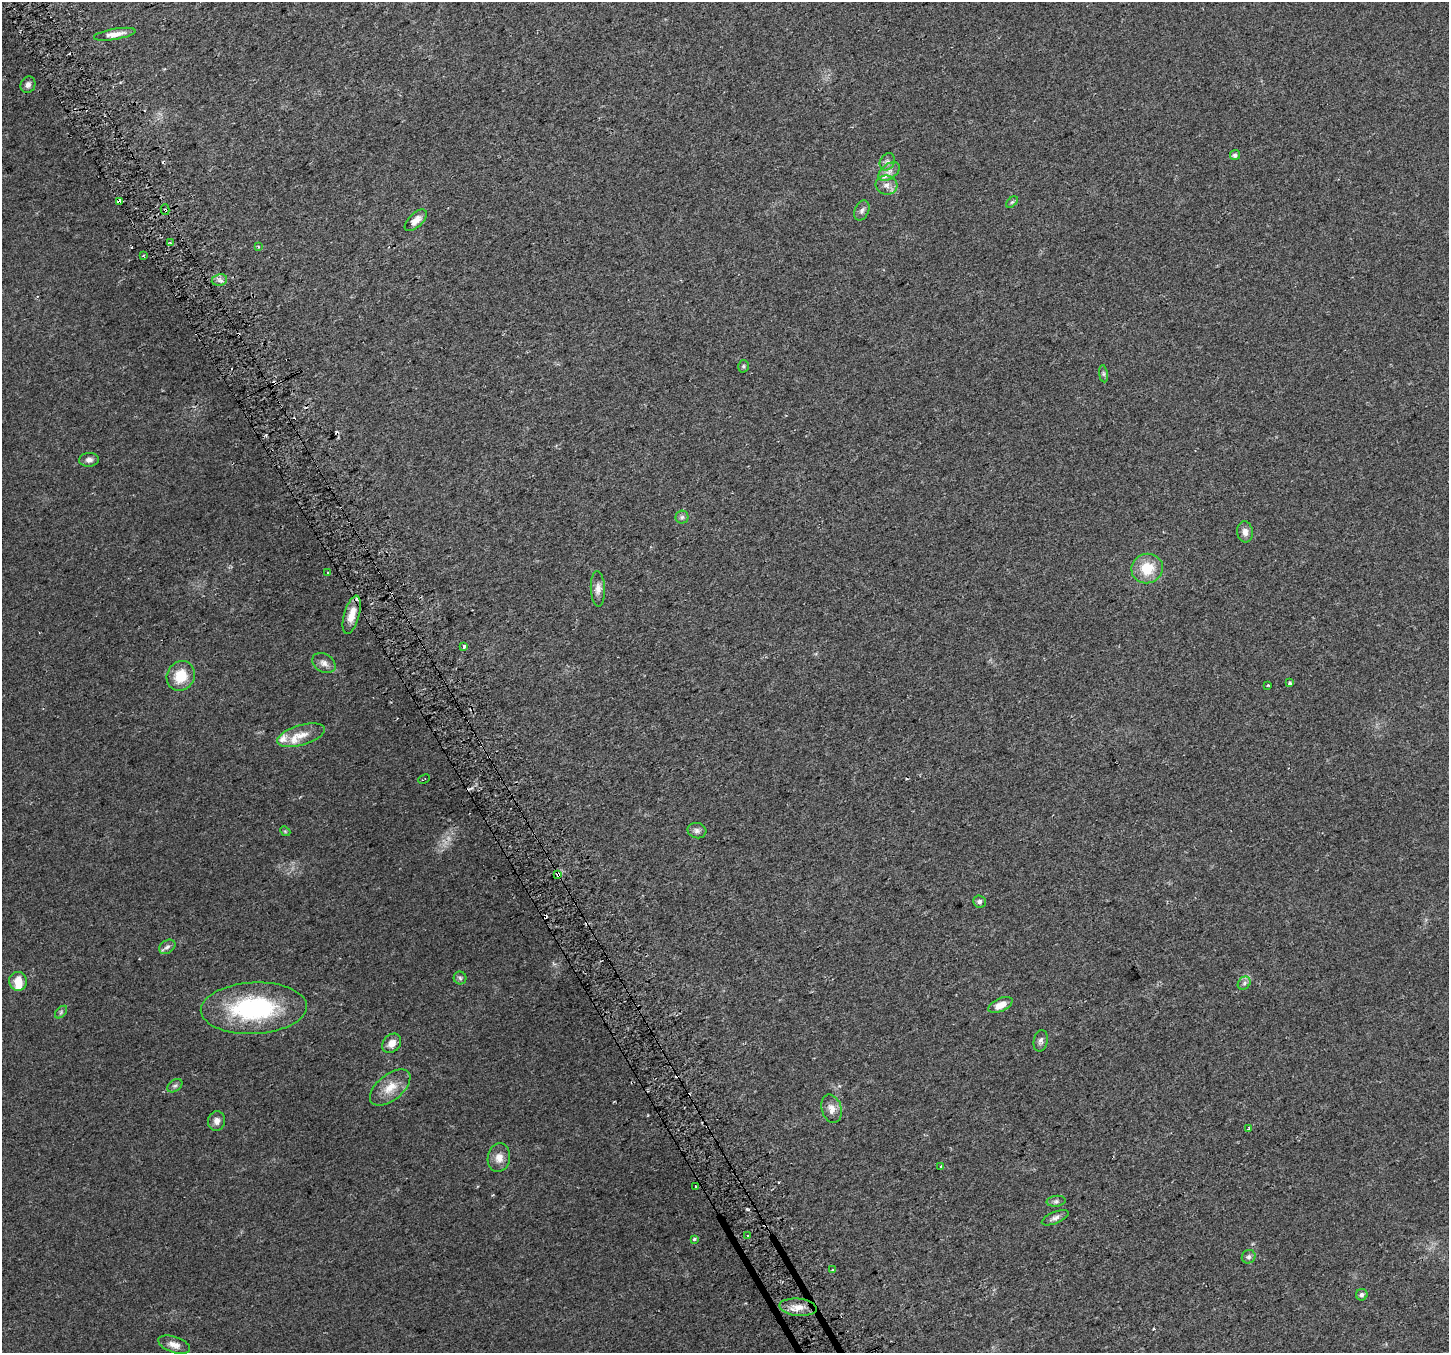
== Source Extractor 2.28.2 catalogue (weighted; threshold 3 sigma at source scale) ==
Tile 11 of 4 x 4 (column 3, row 3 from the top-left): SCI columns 2923-4369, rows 1473-2823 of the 5848 x 5706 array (HDU 1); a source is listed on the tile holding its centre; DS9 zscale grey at full resolution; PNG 1451 x 1355 px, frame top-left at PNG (2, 2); each listed source drawn as its Kron ellipse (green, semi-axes under 4 px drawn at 4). Shown black and unused: <1% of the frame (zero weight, under 2 of 3 exposures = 2% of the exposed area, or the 3 px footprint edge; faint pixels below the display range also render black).
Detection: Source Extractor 2.28.2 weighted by HDU 2 'WHT'; one run over the whole footprint, this tile lists its part. Background 0.0511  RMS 0.0081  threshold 0.0365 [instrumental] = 3 sigma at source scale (4.5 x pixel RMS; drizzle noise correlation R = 1.50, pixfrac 1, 0.0396/0.0396 arcsec/px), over >= 5 px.
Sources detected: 78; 1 too faint to see at this stretch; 11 cosmic-ray / hot-pixel residue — neither listed nor drawn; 5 inside a brighter listed object's ellipse — not listed separately; the other 61 listed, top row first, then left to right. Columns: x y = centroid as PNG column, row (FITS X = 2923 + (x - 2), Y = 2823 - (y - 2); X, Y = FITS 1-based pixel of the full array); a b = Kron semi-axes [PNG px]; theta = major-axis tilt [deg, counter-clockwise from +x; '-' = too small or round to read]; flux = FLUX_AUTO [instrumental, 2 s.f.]
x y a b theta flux
115 34 21 5 10 6.6
28 85 8 7 - 3.3
1235 155 5 5 - 2.7
887 162 9 7 60 2.9
889 172 12 7 38 4.8
887 185 11 9 -16 5.2
119 201 4 4 - 53
1012 202 7 4 44 1.2
165 210 5 3 - 2.1
862 211 10 7 66 3
416 220 14 7 43 5.7
170 243 3 3 - 2
258 247 4 3 - 0.96
143 255 3 2 - 0.93
219 280 8 5 11 2.8
743 366 6 5 - 1.4
1103 374 8 4 -82 1.6
89 460 10 7 3 3.5
682 517 6 6 - 2
1245 532 10 7 -83 4.7
1147 569 16 14 17 21
328 573 3 3 - 4
598 589 18 7 -87 5.3
352 615 20 7 74 9.9
464 646 3 3 - 5.8
324 663 12 9 -29 4.6
181 676 15 13 59 20
1290 683 3 3 - 2.4
1268 685 3 3 - 1.2
301 735 25 10 16 11
424 779 6 2 26 0.91
285 831 5 4 - 0.91
697 831 9 7 -13 2.9
558 874 4 3 - 26
979 901 6 6 - 2.2
167 947 9 6 35 2.7
460 978 6 6 - 1.7
18 981 9 8 - 11
1244 983 7 5 48 2.2
1000 1005 13 6 24 8.3
254 1008 53 25 3 110
61 1012 7 4 46 1.4
1041 1041 11 7 79 2.8
392 1043 11 8 47 7.4
175 1086 8 5 37 2
390 1087 24 13 39 14
832 1109 14 10 -75 6.5
217 1121 10 8 80 4.6
1249 1128 4 3 - 0.82
499 1158 14 11 81 7.5
941 1167 4 3 - 4.5
696 1186 3 3 - 2.5
1056 1201 9 5 5 2.1
1055 1218 14 6 23 3.2
747 1236 3 3 - 3.7
694 1239 3 3 - 2.4
1249 1257 7 6 - 2.2
832 1270 3 3 - 1.9
1362 1295 6 5 - 2.2
798 1307 19 8 -5 9
174 1345 17 8 -19 5.7
Overlapping masked pixels (flux is a lower limit): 3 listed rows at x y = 119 201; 165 210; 558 874